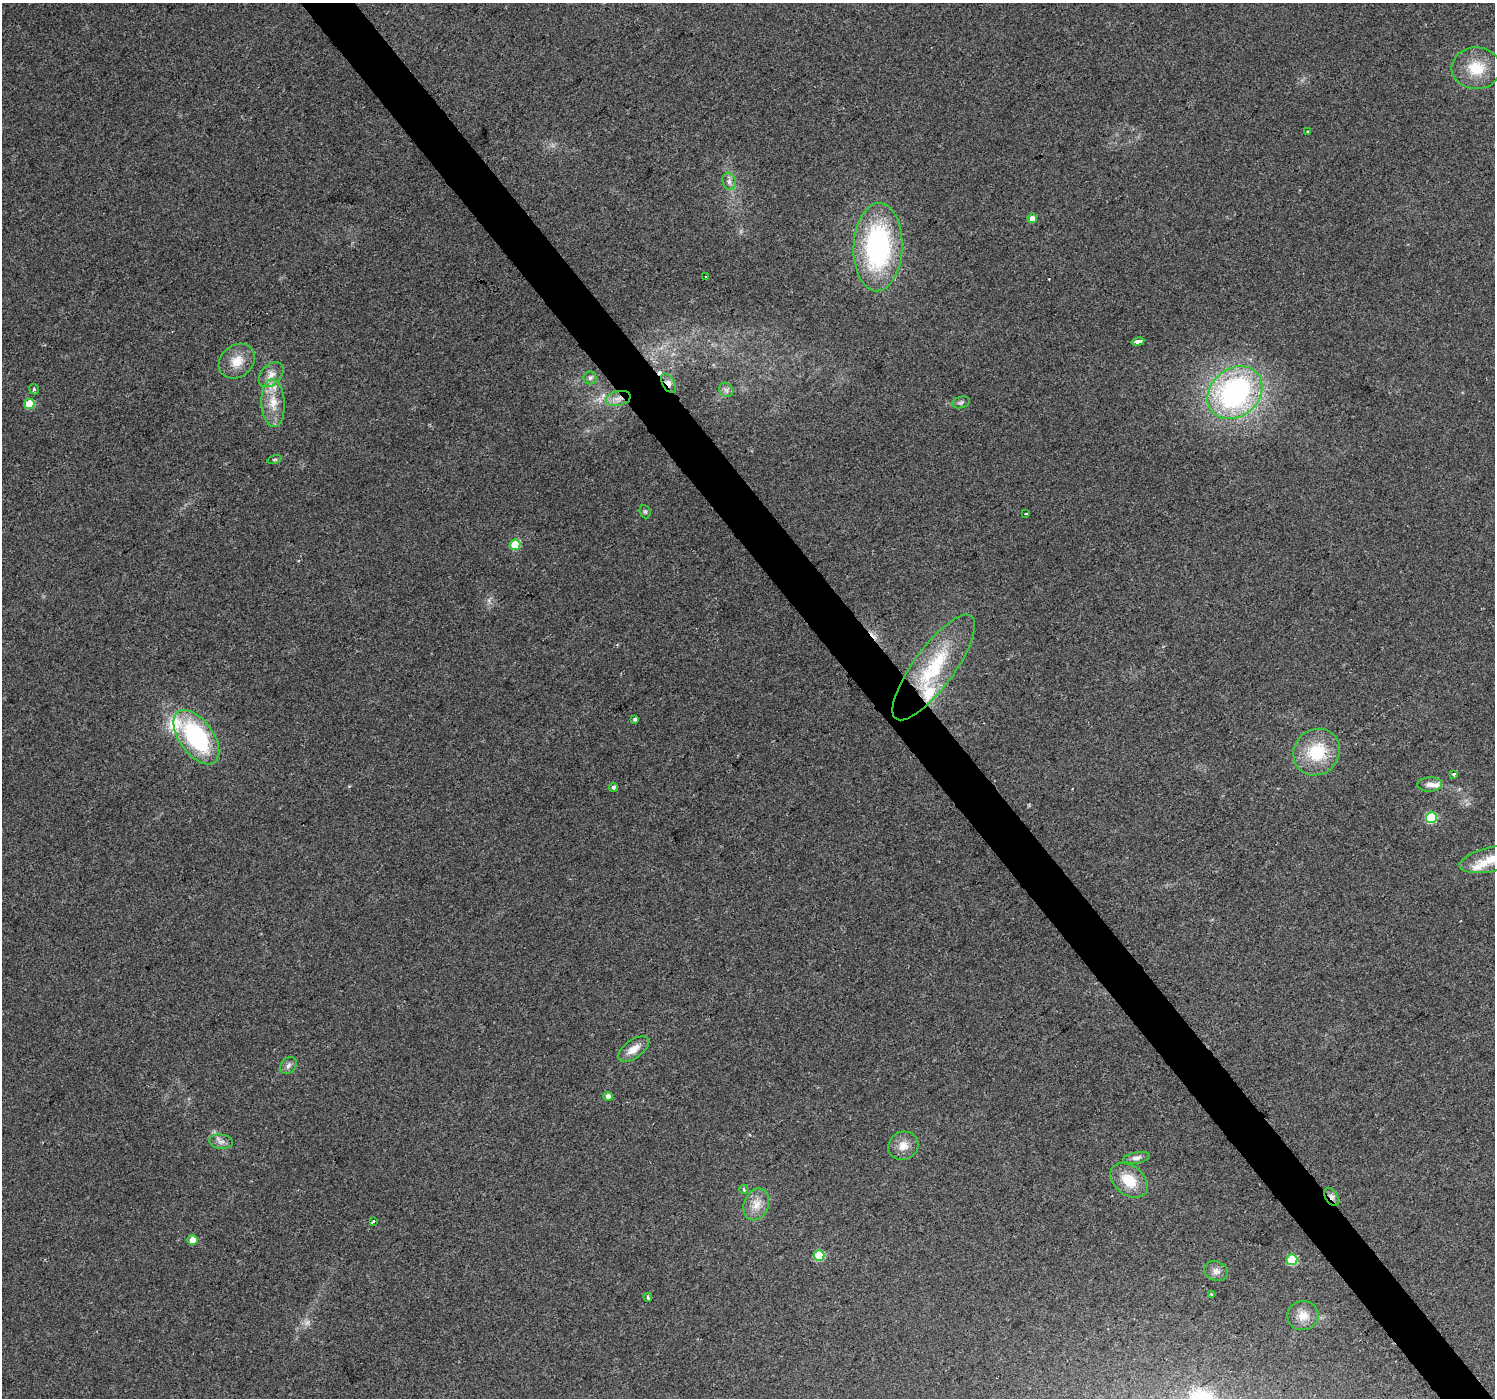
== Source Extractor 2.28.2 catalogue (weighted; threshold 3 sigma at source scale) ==
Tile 6 of 4 x 4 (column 2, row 2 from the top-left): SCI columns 1497-2989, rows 2991-4386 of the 5976 x 5916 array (HDU 1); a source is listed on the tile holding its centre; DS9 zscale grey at full resolution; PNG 1497 x 1400 px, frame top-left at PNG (2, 3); each listed source drawn as its Kron ellipse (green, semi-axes under 4 px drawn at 4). Shown black and unused: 4% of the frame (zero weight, under 2 of 3 exposures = <1% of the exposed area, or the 3 px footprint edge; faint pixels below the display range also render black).
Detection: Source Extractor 2.28.2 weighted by HDU 2 'WHT'; one run over the whole footprint, this tile lists its part. Background 0.106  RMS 0.0086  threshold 0.0387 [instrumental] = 3 sigma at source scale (4.5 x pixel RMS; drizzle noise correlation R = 1.50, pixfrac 1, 0.0396/0.0396 arcsec/px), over >= 5 px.
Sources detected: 58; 1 too faint to see at this stretch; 3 cosmic-ray / hot-pixel residue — neither listed nor drawn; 5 inside a brighter listed object's ellipse — not listed separately; the other 49 listed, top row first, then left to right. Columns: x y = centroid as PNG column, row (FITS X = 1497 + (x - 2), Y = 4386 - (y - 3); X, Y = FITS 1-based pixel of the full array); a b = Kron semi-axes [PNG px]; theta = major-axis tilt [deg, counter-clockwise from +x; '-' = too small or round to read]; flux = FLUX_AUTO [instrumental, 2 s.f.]
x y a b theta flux
1476 68 24 21 -1 27
1307 132 4 3 - 0.87
729 181 9 6 -76 3.5
1032 218 5 4 - 7.1
878 247 44 24 88 150
705 277 3 2 - 0.92
1138 342 6 4 10 12
237 361 19 16 40 15
271 375 15 9 45 8
590 378 6 6 - 2.3
668 383 11 6 -58 4.6
34 389 5 4 - 1.5
726 390 8 6 -45 2.9
1235 393 29 24 40 190
618 398 12 7 14 6.8
961 402 9 5 14 2.1
273 403 24 11 -87 17
29 404 5 5 - 22
274 460 7 3 19 1.3
645 512 7 5 -68 1.5
1025 513 3 3 - 2
515 545 5 5 - 32
934 667 64 20 54 68
635 719 4 3 - 1.5
196 737 31 17 -54 100
1317 752 24 22 46 39
1453 774 3 3 - 7.4
1430 784 12 7 2 5.6
613 787 4 4 - 1.8
1431 817 5 5 - 58
1492 859 34 12 13 17
634 1049 18 9 36 10
288 1065 9 7 46 3.5
608 1096 5 4 - 4.4
221 1142 12 7 -6 4.2
903 1146 15 14 - 9.8
1136 1158 13 5 11 3.8
1129 1180 21 14 -39 21
744 1189 4 3 - 3.1
1332 1197 10 6 -57 3.8
756 1204 16 12 68 11
373 1221 3 3 - 5.1
192 1240 5 5 - 8.6
819 1256 5 5 - 39
1292 1260 5 5 - 51
1216 1271 12 9 -20 5.1
1211 1294 4 3 - 1.7
648 1297 4 3 - 2.1
1303 1316 15 14 - 11
Overlapping masked pixels (flux is a lower limit): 3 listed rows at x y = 668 383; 618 398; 1332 1197
Isophote crosses this tile's border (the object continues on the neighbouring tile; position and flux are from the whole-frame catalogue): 1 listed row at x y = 1492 859